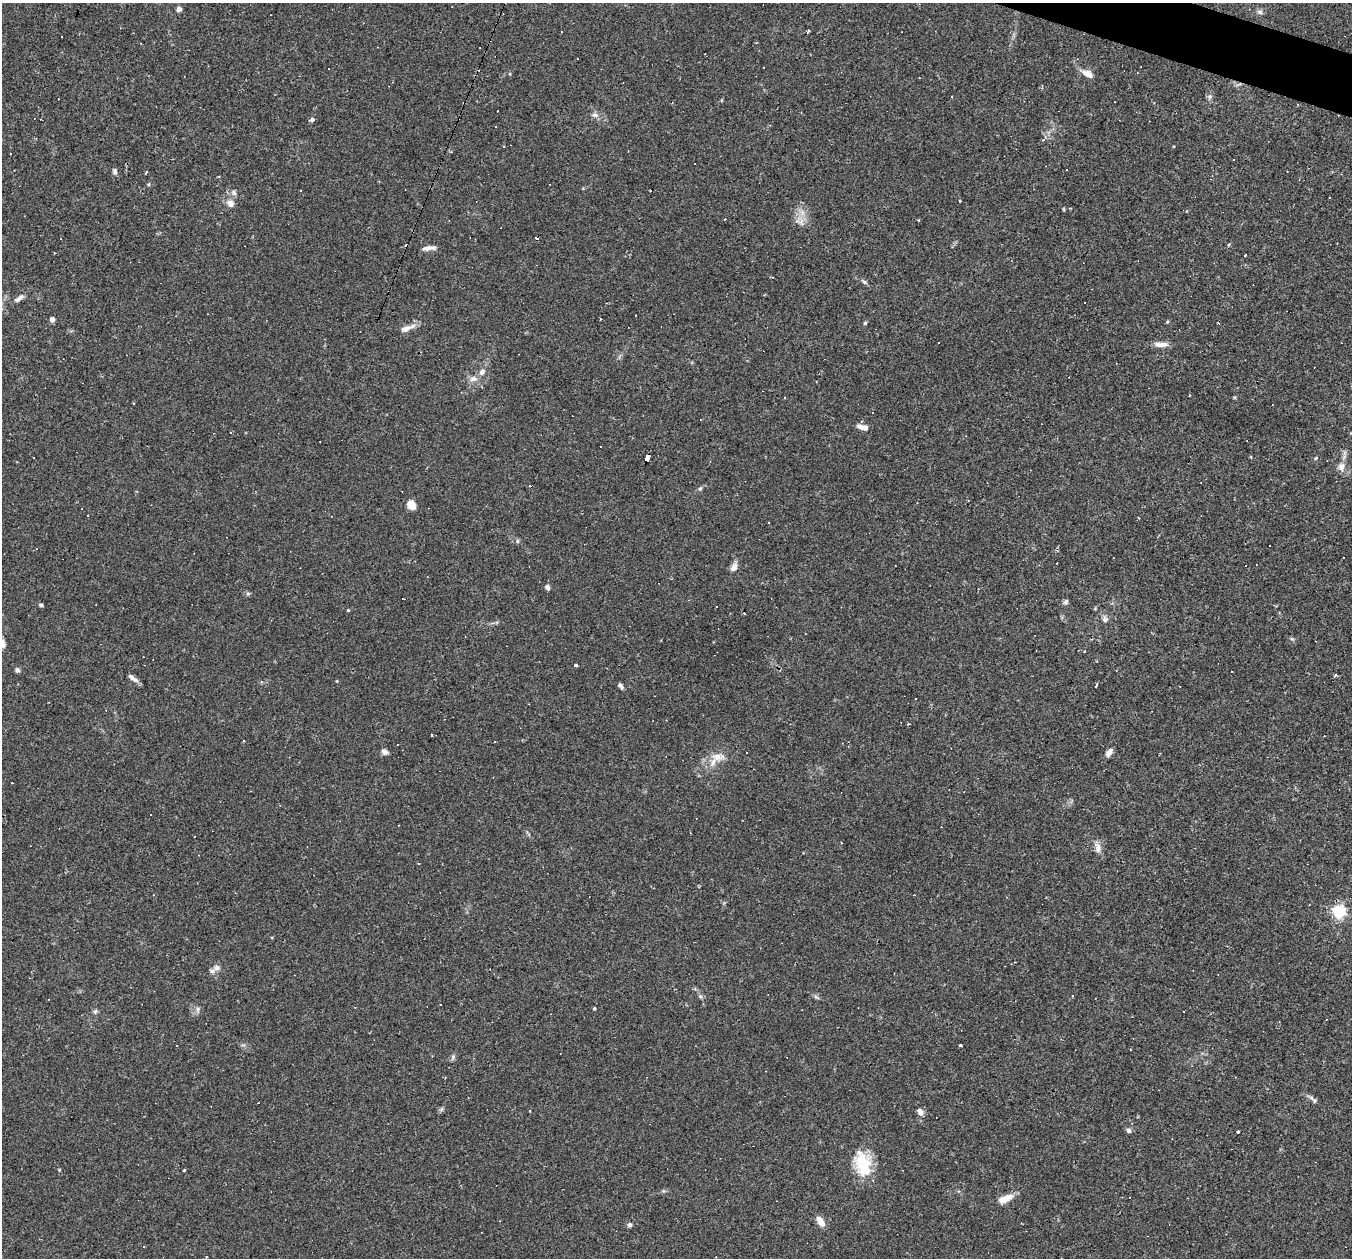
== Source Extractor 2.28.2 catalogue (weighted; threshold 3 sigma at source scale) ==
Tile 10 of 4 x 4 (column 2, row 3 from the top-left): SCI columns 1351-2700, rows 1517-2772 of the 5400 x 5416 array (HDU 1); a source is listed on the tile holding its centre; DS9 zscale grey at full resolution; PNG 1354 x 1260 px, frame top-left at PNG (2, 3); no overlay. Shown black and unused: <1% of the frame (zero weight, under 2 of 3 exposures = <1% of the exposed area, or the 3 px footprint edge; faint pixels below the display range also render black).
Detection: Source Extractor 2.28.2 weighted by HDU 2 'WHT'; one run over the whole footprint, this tile lists its part. Background 0.0262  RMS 0.0043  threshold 0.0193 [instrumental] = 3 sigma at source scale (4.5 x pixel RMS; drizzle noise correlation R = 1.50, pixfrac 1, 0.05/0.05 arcsec/px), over >= 5 px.
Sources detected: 158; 61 cosmic-ray / hot-pixel residue — not listed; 2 inside a brighter listed object's ellipse — not listed separately; the other 95 listed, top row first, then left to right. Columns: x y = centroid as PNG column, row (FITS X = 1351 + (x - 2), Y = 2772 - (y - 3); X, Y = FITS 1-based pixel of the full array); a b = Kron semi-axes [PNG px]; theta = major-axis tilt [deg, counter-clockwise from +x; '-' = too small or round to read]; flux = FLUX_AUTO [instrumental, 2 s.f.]
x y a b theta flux
179 9 4 4 - 2
1260 12 8 6 -14 1.1
808 31 3 3 - 1.1
61 37 3 2 - 0.3
578 59 2 2 - 0.36
1087 74 16 8 -25 3.2
919 78 2 2 - 0.32
1042 88 4 4 - 0.56
497 111 2 2 - 0.35
595 115 9 6 -9 1.4
312 119 6 4 25 1.5
1044 139 3 3 - 1.7
1067 170 2 2 - 0.4
115 171 7 5 -79 1
146 172 3 3 - 1.1
219 177 3 2 - 0.52
300 190 3 2 - 0.31
234 193 8 7 - 1.3
959 201 3 3 - 0.75
231 203 10 8 -54 2.6
1063 209 5 3 - 0.39
802 212 7 4 -72 1.4
800 222 14 7 -24 2.4
429 248 15 5 4 2.3
1245 255 3 2 - 0.9
773 277 4 2 - 0.62
864 282 7 5 -24 0.83
19 298 13 5 34 2
52 319 4 4 - 3
600 319 3 2 - 0.67
865 323 5 5 - 0.54
406 329 22 7 25 3.2
1161 344 19 6 0 2.8
482 372 9 7 50 1.9
474 379 12 8 11 2.4
482 387 4 2 - 0.35
133 404 3 3 - 0.55
863 427 12 6 -15 3
647 458 6 4 66 46
1316 458 5 4 - 0.52
1341 467 10 8 65 2.8
700 488 6 5 - 0.71
968 500 3 2 - 0.27
411 504 9 6 -60 5.6
769 523 3 3 - 0.99
517 541 6 4 90 0.59
734 567 12 7 62 2.4
547 587 6 5 - 1.2
248 593 6 4 18 0.59
1066 602 8 6 45 0.92
41 605 4 4 - 0.9
716 607 2 2 - 0.37
348 610 4 3 - 0.4
1105 619 8 8 - 1.4
1292 639 6 4 -19 0.59
2 643 10 6 -69 2.6
1084 651 3 2 - 0.52
576 665 3 3 - 2.2
17 670 7 6 - 0.85
1232 672 2 2 - 0.28
1335 675 3 3 - 0.99
133 678 14 5 -37 2.1
1097 685 3 3 - 1
621 686 8 4 -57 1.2
431 735 3 2 - 0.55
385 752 8 6 -34 1.8
1109 753 11 6 57 2.3
717 757 15 11 -6 4.4
1098 848 14 8 -77 2.8
418 863 3 2 - 0.32
1339 912 6 5 - 73
217 968 8 8 - 1.6
1072 996 3 3 - 0.36
816 997 7 4 -19 0.75
49 999 3 2 - 0.4
594 1008 4 3 - 0.45
198 1009 9 4 -82 0.93
95 1011 7 5 68 0.82
1184 1012 3 3 - 0.72
960 1045 4 3 - 1.1
453 1057 6 4 88 0.87
1314 1100 7 5 -90 0.75
529 1111 3 2 - 0.44
920 1112 9 6 -58 2.1
1129 1130 7 6 - 1.1
1239 1132 3 3 - 1.9
863 1164 30 17 -74 16
59 1170 4 3 - 0.36
184 1170 4 3 - 0.31
1129 1197 3 2 - 0.37
1005 1199 16 7 29 6.2
821 1221 12 6 -60 4
630 1225 6 5 - 0.97
144 1246 3 2 - 0.37
207 1257 3 2 - 0.52
Overlapping masked pixels (flux is a lower limit): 1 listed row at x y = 647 458
Isophote crosses this tile's border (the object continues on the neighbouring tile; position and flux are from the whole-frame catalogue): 1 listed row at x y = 2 643